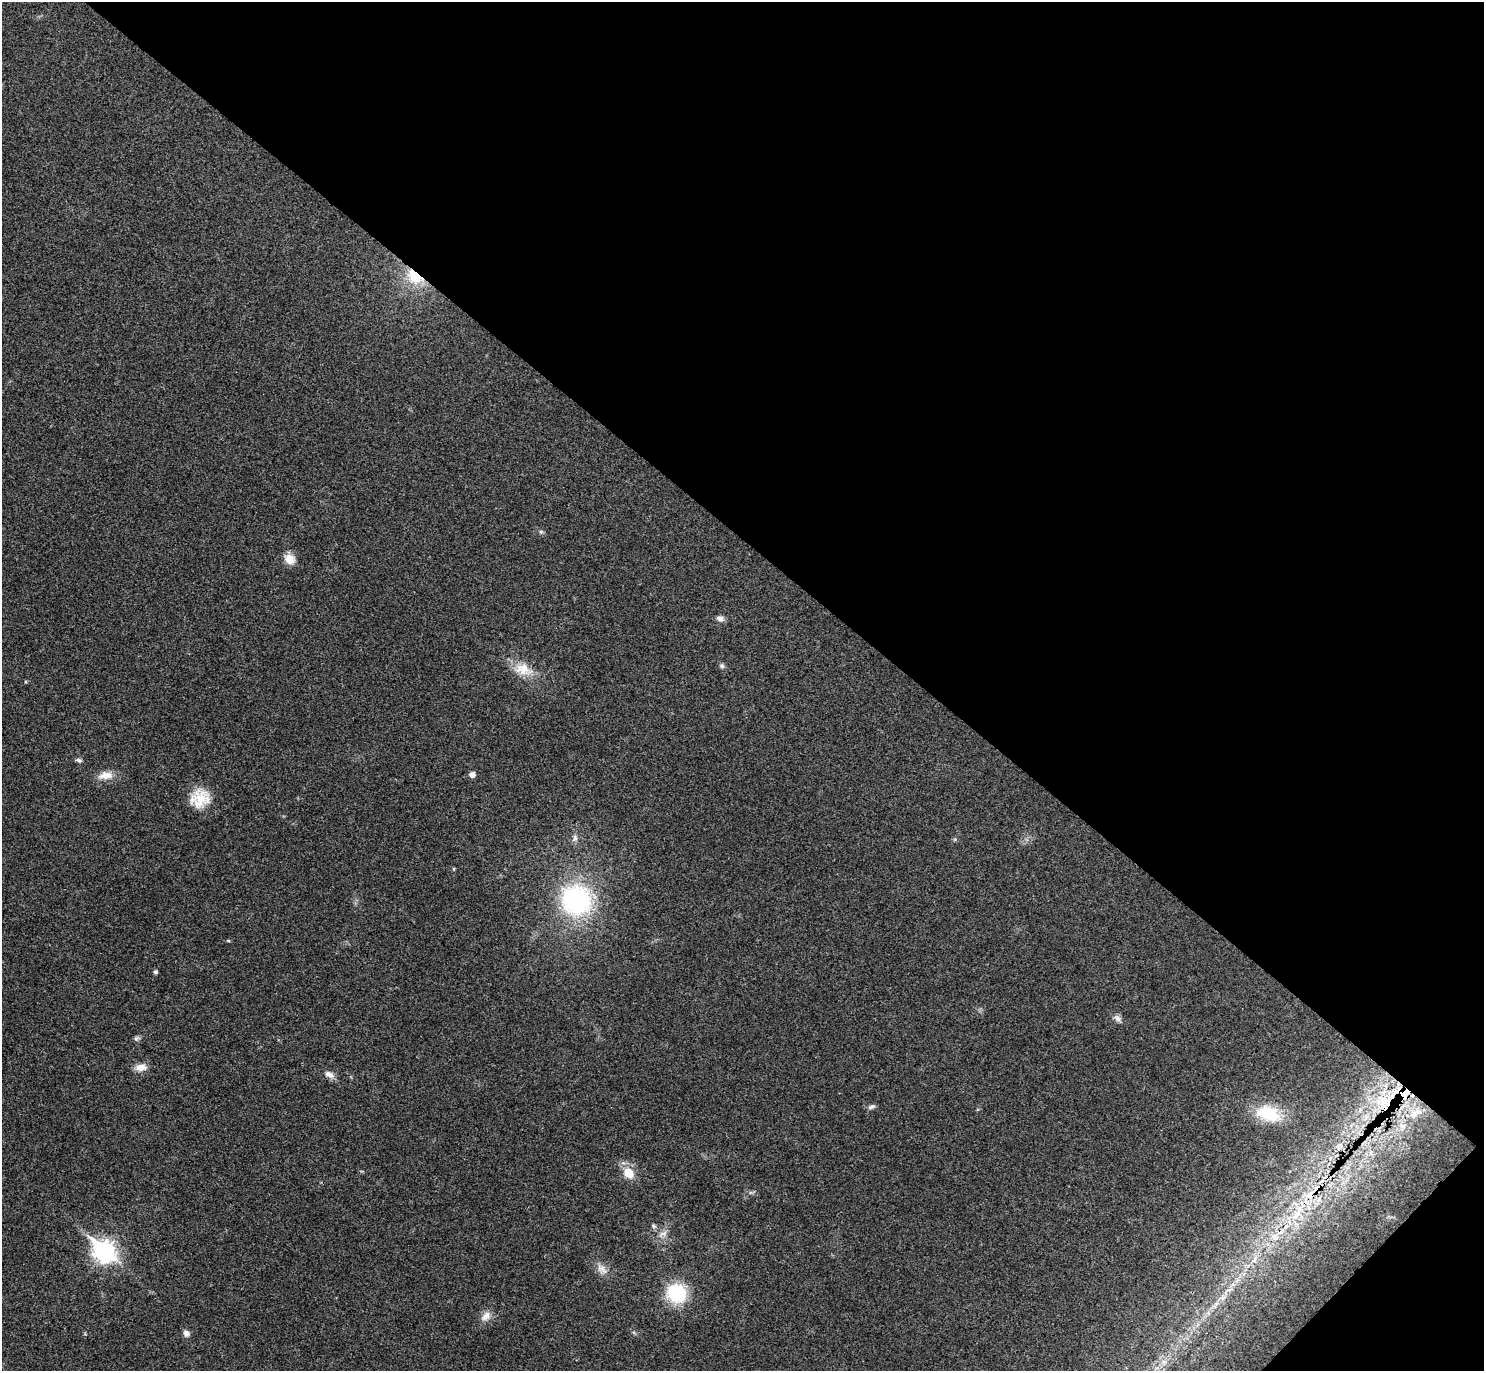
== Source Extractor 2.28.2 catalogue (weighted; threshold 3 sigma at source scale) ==
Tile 8 of 4 x 4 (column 4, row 2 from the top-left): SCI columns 4487-5968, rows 2941-4309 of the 6013 x 6020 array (HDU 1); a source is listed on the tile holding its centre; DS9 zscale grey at full resolution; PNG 1486 x 1373 px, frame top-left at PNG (2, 2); no overlay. Shown black and unused: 41% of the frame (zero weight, under 3 of 4 exposures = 6% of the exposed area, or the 3 px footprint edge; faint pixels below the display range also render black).
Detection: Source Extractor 2.28.2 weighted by HDU 2 'WHT'; one run over the whole footprint, this tile lists its part. Background 0.0295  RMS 0.0047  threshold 0.0214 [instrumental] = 3 sigma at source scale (4.5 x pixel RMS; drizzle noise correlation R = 1.50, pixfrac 1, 0.05/0.05 arcsec/px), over >= 5 px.
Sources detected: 40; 1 cosmic-ray / hot-pixel residue — not listed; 2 inside a brighter listed object's ellipse — not listed separately; the other 37 listed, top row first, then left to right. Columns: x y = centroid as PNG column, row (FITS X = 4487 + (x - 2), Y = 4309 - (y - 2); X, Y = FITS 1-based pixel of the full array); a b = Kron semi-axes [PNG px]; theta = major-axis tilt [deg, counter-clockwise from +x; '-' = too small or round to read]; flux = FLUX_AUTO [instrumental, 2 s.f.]
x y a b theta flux
416 276 25 20 -22 17
541 532 6 4 -44 0.78
290 559 14 12 -29 5
720 618 9 7 -17 2.1
722 666 7 6 - 1.2
523 669 25 16 -19 9.6
79 760 8 5 -19 1.1
472 774 5 5 - 2.6
105 775 22 10 6 5.1
200 798 25 21 29 12
575 838 9 6 89 1.6
454 869 5 3 - 0.42
576 900 28 27 - 71
228 941 5 3 - 0.48
156 972 4 4 - 0.99
1117 1018 10 7 -31 1.9
136 1038 8 6 40 1.1
141 1067 15 8 3 3.9
329 1074 15 8 -30 2.6
1385 1101 35 19 0 29
871 1107 10 5 25 1.2
1268 1114 32 19 -18 18
1413 1115 11 9 51 3.3
1341 1145 7 4 -71 1.1
629 1173 12 10 -46 7.9
1310 1195 12 11 - 6.4
1296 1215 22 9 58 9.1
654 1226 6 5 - 0.89
663 1233 13 5 15 2
104 1251 10 8 -41 250
1255 1260 9 4 81 1.5
602 1269 16 10 -31 3.8
1230 1290 10 3 21 1
676 1293 19 17 -32 28
486 1316 15 10 46 3.8
186 1333 8 7 - 1.9
1164 1362 7 5 -43 1.4
Overlapping masked pixels (flux is a lower limit): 4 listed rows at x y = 416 276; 1385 1101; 1310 1195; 1296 1215